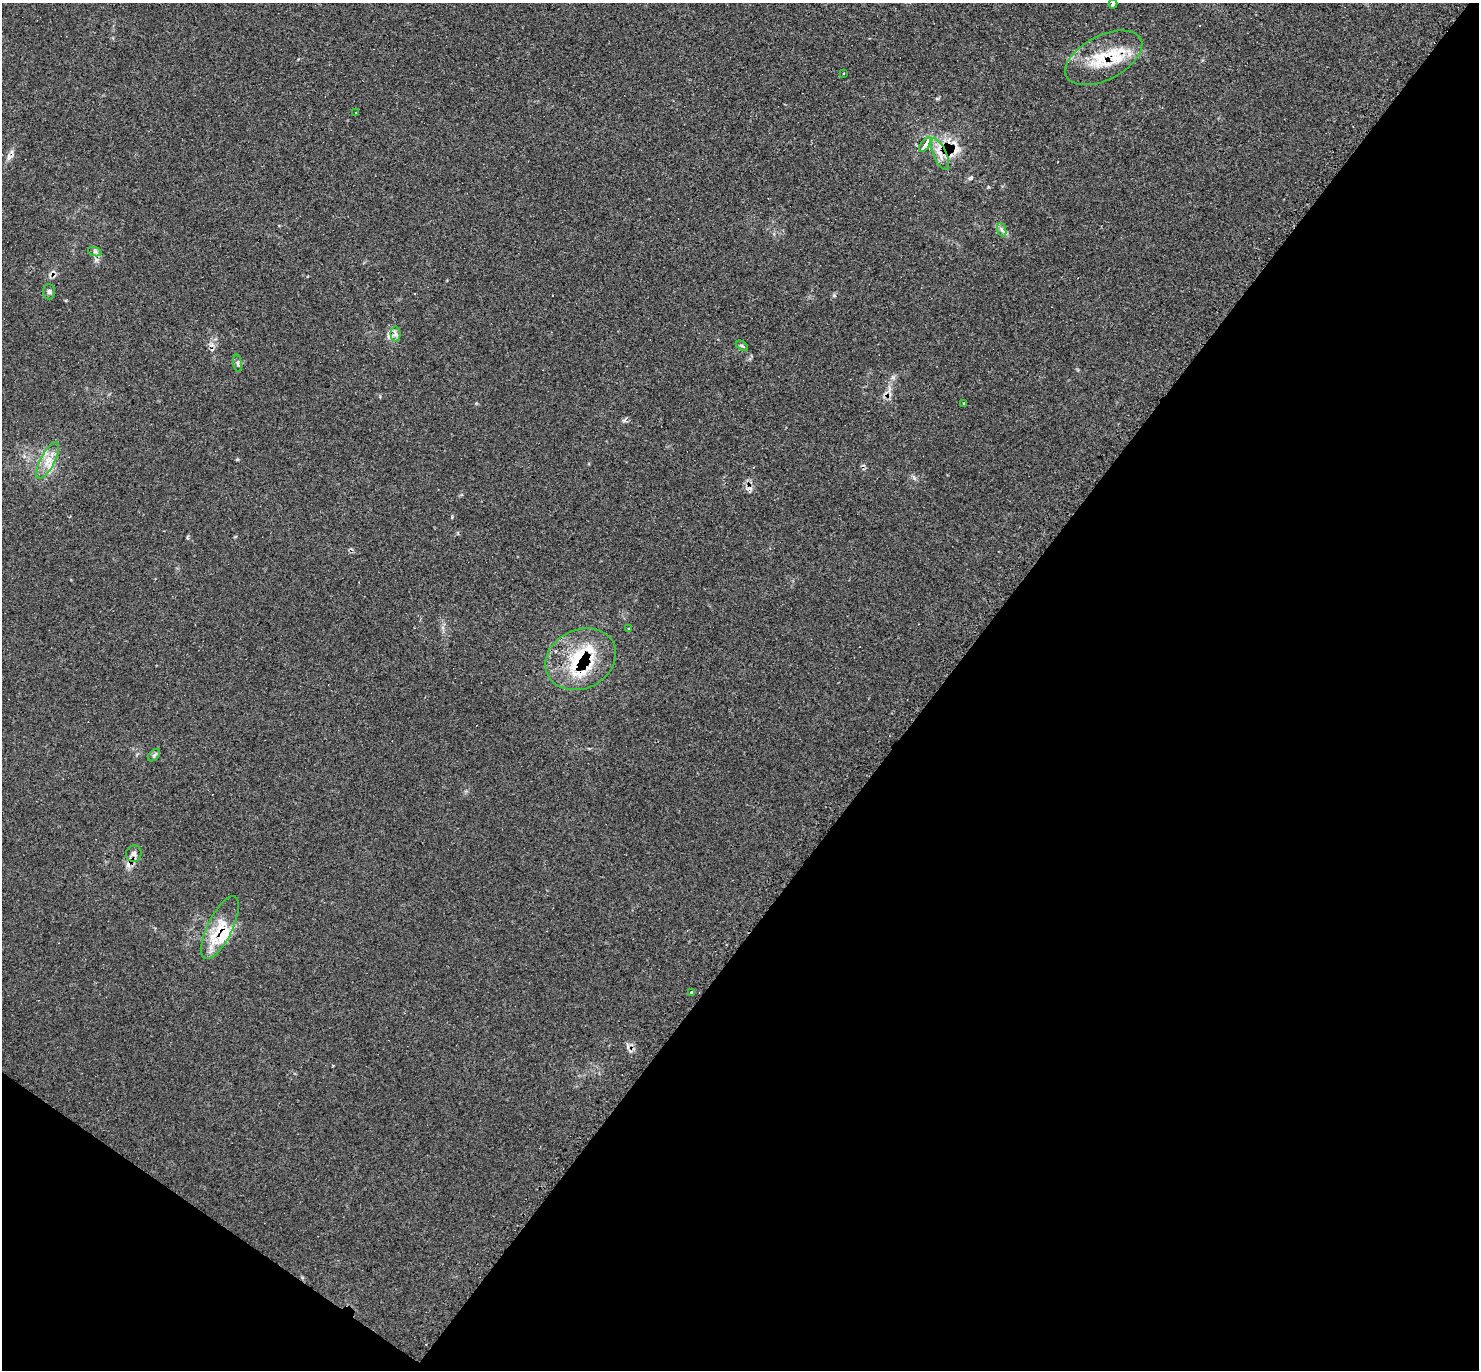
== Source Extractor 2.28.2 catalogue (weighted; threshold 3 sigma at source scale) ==
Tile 15 of 4 x 4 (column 3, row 4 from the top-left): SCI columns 2973-4449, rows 155-1522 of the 5925 x 5928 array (HDU 1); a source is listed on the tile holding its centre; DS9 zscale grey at full resolution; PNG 1481 x 1372 px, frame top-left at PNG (2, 3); each listed source drawn as its Kron ellipse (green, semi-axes under 4 px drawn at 4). Shown black and unused: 40% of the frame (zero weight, under 3 of 4 exposures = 1% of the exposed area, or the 3 px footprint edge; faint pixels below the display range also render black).
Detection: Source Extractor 2.28.2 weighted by HDU 2 'WHT'; one run over the whole footprint, this tile lists its part. Background 0.0446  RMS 0.0061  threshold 0.0273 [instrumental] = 3 sigma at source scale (4.5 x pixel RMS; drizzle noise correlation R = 1.50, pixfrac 1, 0.05/0.05 arcsec/px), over >= 5 px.
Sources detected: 28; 5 cosmic-ray / hot-pixel residue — neither listed nor drawn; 3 inside a brighter listed object's ellipse — not listed separately; the other 20 listed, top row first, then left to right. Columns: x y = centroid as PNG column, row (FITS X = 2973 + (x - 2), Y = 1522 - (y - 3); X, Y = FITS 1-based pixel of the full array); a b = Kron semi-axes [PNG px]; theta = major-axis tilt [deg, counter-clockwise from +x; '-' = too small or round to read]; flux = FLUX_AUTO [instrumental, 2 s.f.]
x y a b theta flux
1113 4 4 3 - 5
1104 58 42 22 27 29
843 73 3 3 - 0.98
356 113 3 3 - 2.3
925 145 8 3 55 15
940 154 17 6 -66 5.7
1002 230 7 4 -71 1.5
95 252 7 4 -18 1.2
49 292 7 6 - 1.3
395 334 7 5 -89 1.7
742 346 7 3 -36 0.83
238 363 9 4 -82 1.3
964 403 3 3 - 2.1
48 460 20 7 62 7.1
629 629 3 2 - 0.94
581 659 37 29 27 44
154 755 7 4 46 1.1
134 854 8 8 - 2.3
220 928 34 12 64 17
691 992 3 3 - 1.2
Overlapping masked pixels (flux is a lower limit): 5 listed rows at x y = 1104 58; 940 154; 581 659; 134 854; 220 928
Isophote crosses this tile's border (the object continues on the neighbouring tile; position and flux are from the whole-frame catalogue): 1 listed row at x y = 1113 4
Unlisted compact peaks at least as high as the median listed source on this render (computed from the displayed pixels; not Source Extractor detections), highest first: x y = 914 478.